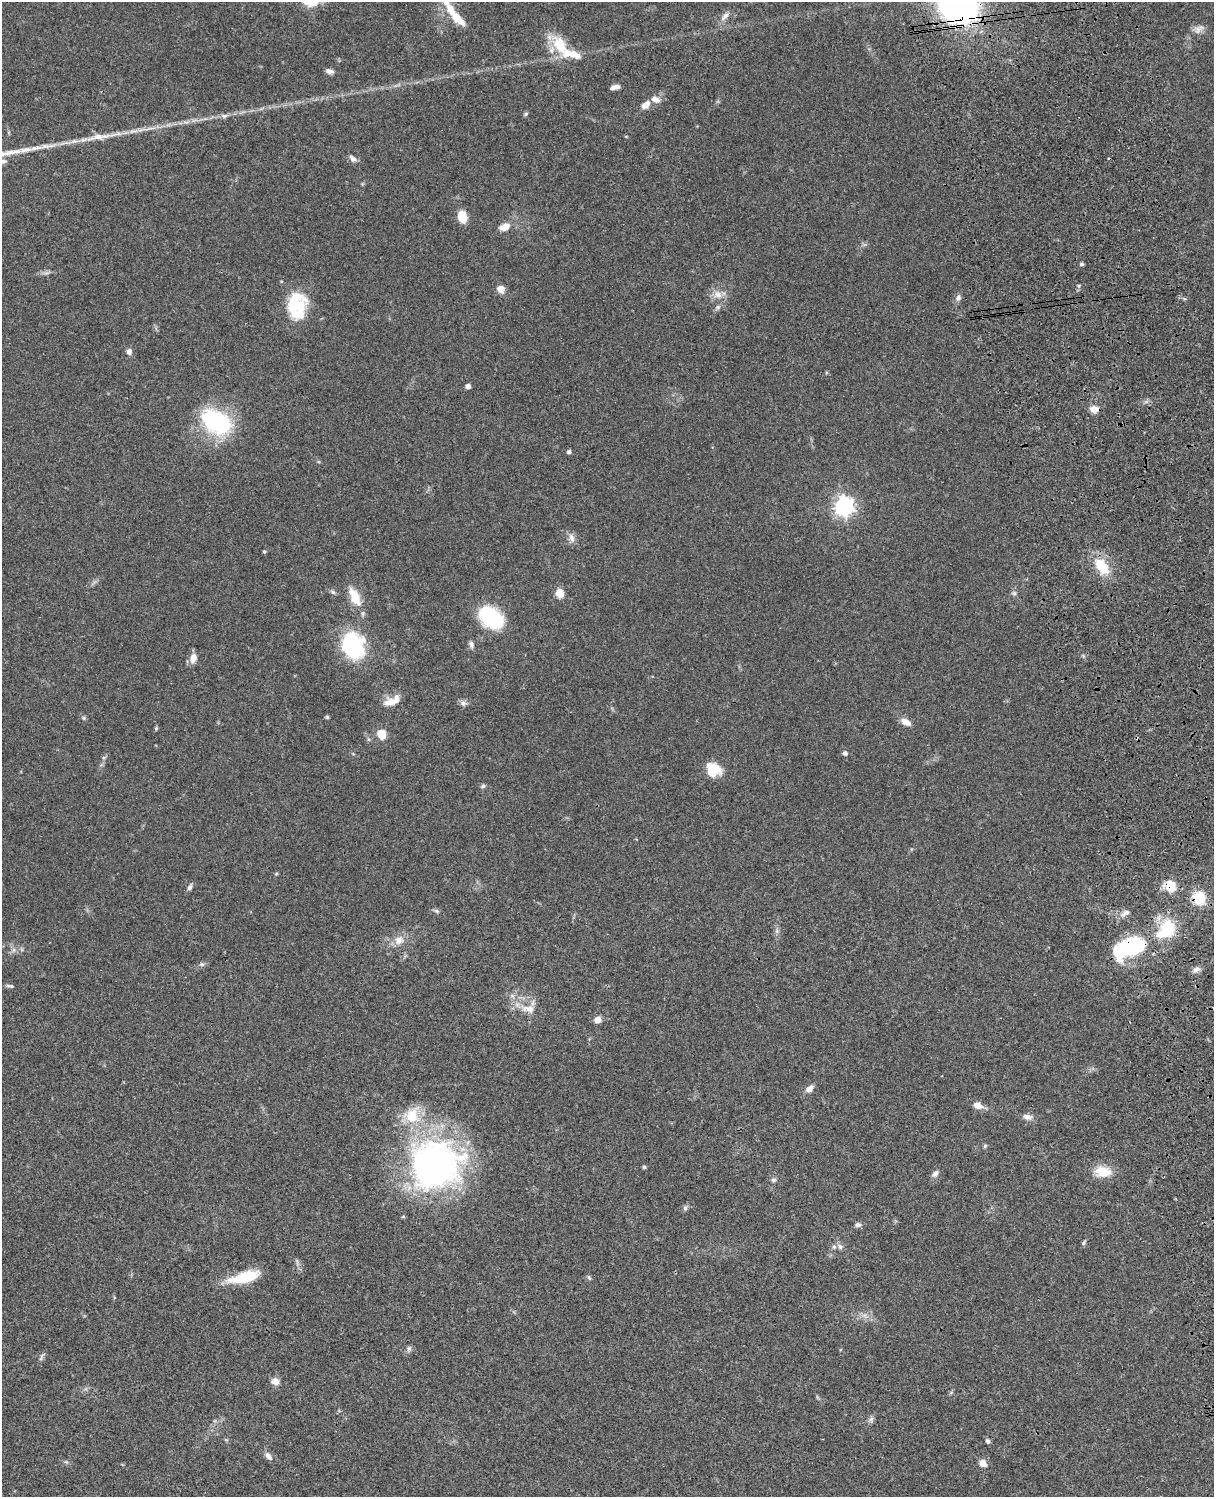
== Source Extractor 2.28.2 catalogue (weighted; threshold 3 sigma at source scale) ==
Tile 6 of 4 x 3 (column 2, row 2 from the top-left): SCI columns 1333-2544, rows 1773-3267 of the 5087 x 4926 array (HDU 1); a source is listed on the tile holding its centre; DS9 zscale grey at full resolution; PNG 1216 x 1499 px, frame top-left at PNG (2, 2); no overlay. Shown black and unused: <1% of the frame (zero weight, under 3 of 4 exposures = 6% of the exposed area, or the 3 px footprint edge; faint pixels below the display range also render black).
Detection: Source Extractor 2.28.2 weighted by HDU 2 'WHT'; one run over the whole footprint, this tile lists its part. Background 0.0806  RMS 0.0058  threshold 0.0262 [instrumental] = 3 sigma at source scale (4.5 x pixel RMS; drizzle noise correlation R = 1.50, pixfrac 1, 0.05/0.05 arcsec/px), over >= 5 px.
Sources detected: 96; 1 inside a brighter object's white glare — not listed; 8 inside a brighter listed object's ellipse — not listed separately; the other 87 listed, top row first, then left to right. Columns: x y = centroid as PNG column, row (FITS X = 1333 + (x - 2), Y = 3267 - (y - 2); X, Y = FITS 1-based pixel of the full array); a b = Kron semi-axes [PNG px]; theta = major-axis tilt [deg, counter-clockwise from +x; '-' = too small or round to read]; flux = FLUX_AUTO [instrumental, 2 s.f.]
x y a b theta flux
958 4 29 25 -52 230
450 10 32 12 -63 11
725 16 15 7 47 3.2
1199 29 16 8 34 3.6
560 45 29 17 -59 18
329 71 9 5 -13 2.4
615 87 11 5 12 2.5
655 99 12 7 -20 4.1
646 105 11 7 39 4.4
526 114 6 4 23 0.94
224 116 9 6 18 1.8
99 137 40 9 9 11
353 159 11 7 -40 2.3
2 161 11 7 -5 2.2
462 217 10 8 -75 13
505 226 12 9 52 4.5
1082 264 5 4 - 0.87
501 289 8 7 - 4.3
718 294 13 10 -2 5
958 298 8 6 73 2.2
297 306 32 22 88 28
718 307 8 6 18 1.6
129 351 8 7 - 2.3
468 386 4 4 - 2.5
1094 409 9 8 - 5
217 422 36 23 -31 57
569 452 5 4 - 1.6
844 506 7 7 - 270
571 538 13 7 -74 3.1
264 552 4 4 - 0.83
1102 566 18 11 -55 18
333 592 8 5 -27 1.3
560 593 7 7 - 8.6
1014 593 6 6 - 1.2
355 597 26 12 -65 12
491 618 26 18 -40 43
471 644 9 6 -70 1.8
353 645 35 28 -74 42
193 658 12 7 80 4.4
390 702 18 12 8 6.2
463 703 9 7 -1 2.1
327 717 5 5 - 0.82
84 718 5 5 - 0.83
906 722 12 7 -29 4.7
156 728 6 4 70 0.75
381 735 9 8 - 9.4
845 753 5 5 - 1.9
713 769 17 14 -41 13
483 786 7 5 18 1.2
1170 886 17 13 -50 9.5
190 887 9 5 60 1.7
1199 898 16 14 -54 15
436 911 7 5 -22 1.2
1125 913 13 6 30 2.9
1168 927 25 22 -5 21
777 931 7 4 72 1.2
399 940 14 11 34 6
1129 947 35 18 24 63
14 950 7 4 89 1.4
202 964 8 6 0 1.4
1196 969 12 6 17 2.5
10 986 11 4 -8 1.3
528 1009 24 11 -10 8.2
598 1020 7 6 - 4.2
809 1089 10 6 44 3.7
978 1105 12 8 -20 4
1027 1117 13 7 -14 3
985 1146 6 5 - 0.82
435 1165 62 59 15 180
644 1167 4 4 - 0.98
1103 1172 22 14 -5 10
935 1173 10 6 45 2.1
773 1180 7 5 14 1.2
685 1208 8 6 77 1.3
858 1225 8 6 1 1.7
1084 1243 7 5 52 0.96
840 1246 8 6 -48 1.9
589 1277 8 5 -63 0.92
245 1278 38 14 11 18
409 1349 8 6 90 1.4
41 1357 12 4 66 1.4
275 1381 8 7 - 4.2
871 1419 8 6 69 1.6
988 1441 5 4 - 1.8
268 1456 12 6 -53 2.7
66 1462 6 4 -18 0.86
983 1463 8 7 - 4.8
Overlapping masked pixels (flux is a lower limit): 4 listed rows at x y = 958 4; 1170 886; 1199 898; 1129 947
Isophote crosses this tile's border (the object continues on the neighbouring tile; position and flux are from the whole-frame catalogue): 3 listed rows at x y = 958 4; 450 10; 2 161